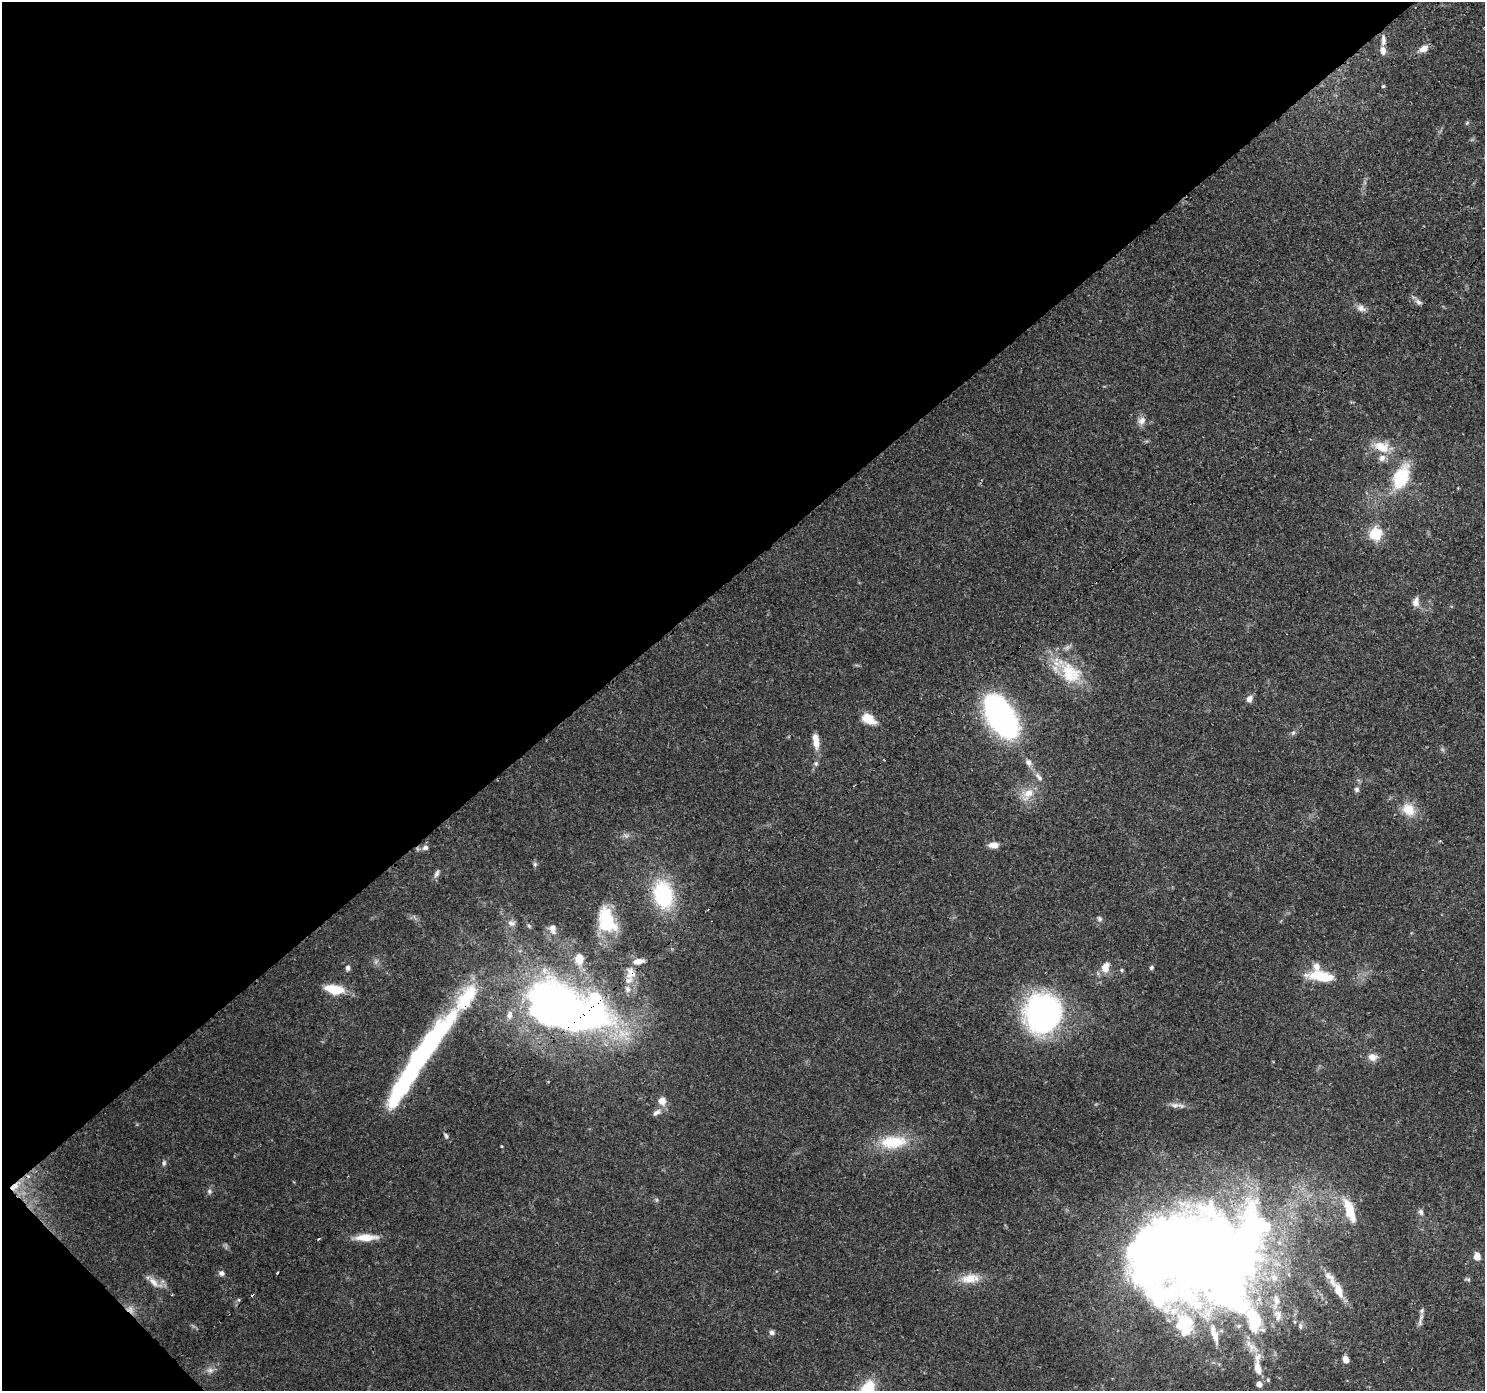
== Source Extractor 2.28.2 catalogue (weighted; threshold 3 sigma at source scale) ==
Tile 5 of 4 x 4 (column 1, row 2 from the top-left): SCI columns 90-1572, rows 3008-4396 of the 6116 x 6076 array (HDU 1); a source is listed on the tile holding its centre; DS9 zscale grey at full resolution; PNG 1487 x 1393 px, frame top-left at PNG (2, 2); no overlay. Shown black and unused: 42% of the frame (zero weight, under 3 of 4 exposures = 7% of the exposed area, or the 3 px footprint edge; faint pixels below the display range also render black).
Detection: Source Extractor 2.28.2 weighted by HDU 2 'WHT'; one run over the whole footprint, this tile lists its part. Background 0.124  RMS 0.0044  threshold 0.0196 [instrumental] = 3 sigma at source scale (4.5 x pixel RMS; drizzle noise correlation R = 1.50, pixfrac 1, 0.0396/0.0396 arcsec/px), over >= 5 px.
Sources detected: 113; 1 too faint to see at this stretch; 10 inside a brighter object's white glare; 3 cosmic-ray / hot-pixel residue — not listed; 17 inside a brighter listed object's ellipse — not listed separately; the other 82 listed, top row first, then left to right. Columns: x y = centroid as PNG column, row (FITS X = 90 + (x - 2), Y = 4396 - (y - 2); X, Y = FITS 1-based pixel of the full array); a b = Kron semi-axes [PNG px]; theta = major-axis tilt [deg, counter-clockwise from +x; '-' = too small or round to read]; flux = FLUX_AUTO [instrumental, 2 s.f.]
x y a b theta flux
1383 40 14 6 86 1.8
1424 49 13 8 25 3
1383 50 9 6 -84 2.7
1383 86 4 4 - 0.55
1467 123 6 4 46 0.59
1418 302 10 7 -42 1.7
1361 308 13 8 -26 2.6
1141 421 12 10 47 2.8
1381 447 25 15 -16 9.3
1401 477 31 18 65 21
1376 534 6 6 - 49
1416 602 12 8 80 2.8
1070 673 40 26 -48 23
1249 699 8 6 57 2.6
1001 716 28 15 -58 180
868 719 18 10 -33 6.7
1293 733 7 5 44 0.97
816 742 14 8 -81 4.8
1028 762 9 7 -55 2.1
816 763 7 6 - 1.1
1039 777 15 6 -50 2.2
1357 789 8 6 -73 1.3
1028 794 19 12 53 6.8
1408 809 19 15 -43 8.4
626 836 7 6 - 1.3
994 845 10 6 -1 3.6
425 847 8 7 - 1.7
535 864 6 5 - 0.84
437 874 13 5 64 1.5
663 894 30 20 -77 37
1100 919 8 6 -47 1
607 921 31 19 -69 22
511 923 11 8 -14 2.1
529 926 6 4 -45 0.66
553 929 13 8 -80 2.8
579 959 16 11 -86 6.4
1105 967 12 9 72 5.1
1151 967 5 5 - 0.81
348 968 6 5 - 1.2
1121 970 5 5 - 0.6
631 973 17 13 -85 6.1
1321 976 35 13 -8 14
334 989 20 9 -11 12
466 998 68 18 51 32
566 1010 74 44 -23 330
1042 1013 34 30 72 120
428 1047 54 23 61 41
1372 1057 12 10 -11 3.1
394 1100 27 14 72 14
662 1101 8 7 - 4.6
1175 1105 14 8 4 2.5
656 1113 13 7 33 2.3
446 1136 7 5 -72 0.89
893 1142 37 18 5 18
501 1146 5 3 - 0.39
164 1163 8 5 76 0.99
16 1186 10 9 - 3.7
209 1191 7 6 - 1.1
657 1200 6 4 90 0.68
1350 1211 36 12 -69 12
1421 1212 8 6 -74 1.4
366 1237 29 8 2 7.4
1199 1254 23 18 50 640
1477 1256 8 7 - 3.6
277 1272 3 3 - 1.7
221 1273 8 7 - 1.5
1329 1276 16 8 -32 3
1274 1277 11 9 -53 3.5
970 1278 28 12 6 7.7
1467 1279 10 3 -8 0.64
153 1282 18 8 -46 4
1339 1291 18 8 -68 6.5
1159 1295 99 51 -68 130
239 1300 5 5 - 0.6
1276 1301 22 9 81 5.4
1421 1317 11 6 76 2
1254 1321 119 29 -54 63
1300 1326 9 5 -80 1.1
772 1332 7 6 - 1.3
1346 1359 8 6 -70 2.9
210 1370 10 7 1 2
1259 1384 5 5 - 3
Overlapping masked pixels (flux is a lower limit): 6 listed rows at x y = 1381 447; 631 973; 466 998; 566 1010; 16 1186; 1199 1254